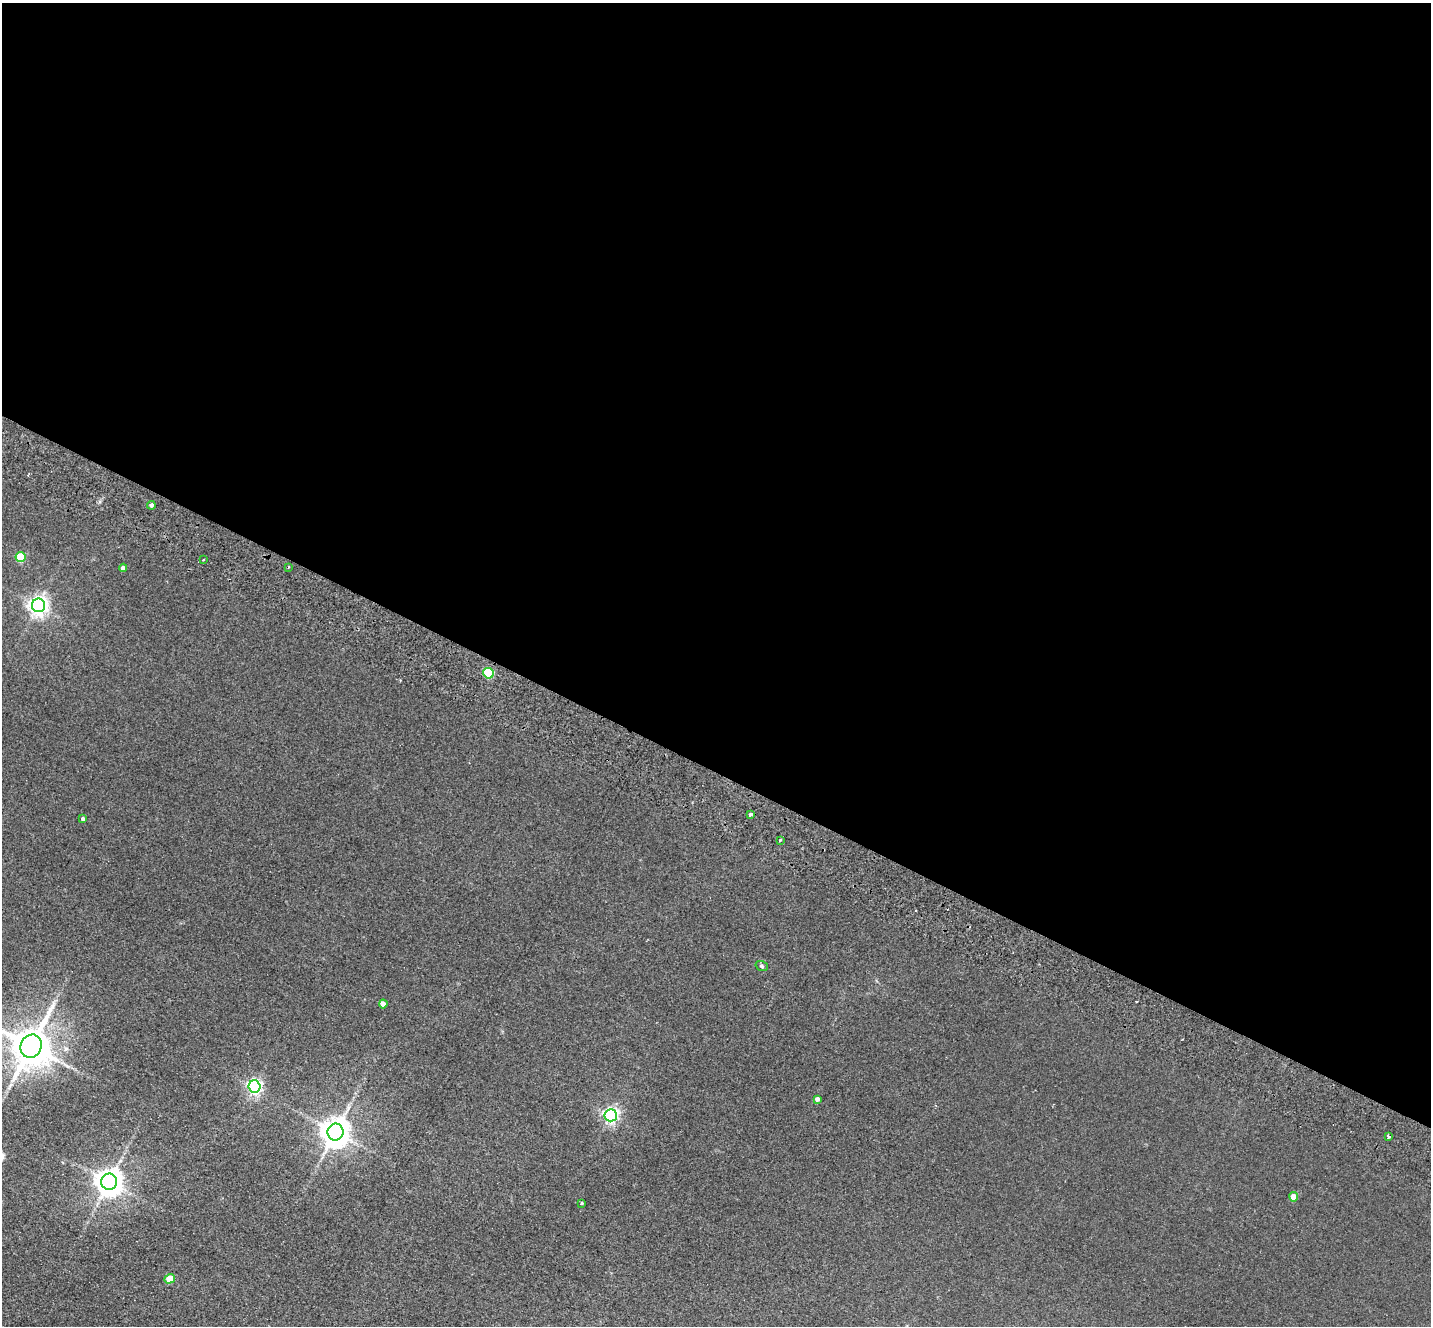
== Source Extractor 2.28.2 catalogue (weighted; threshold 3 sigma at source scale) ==
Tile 3 of 4 x 4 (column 3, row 1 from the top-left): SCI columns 2887-4315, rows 4307-5630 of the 5774 x 5829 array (HDU 1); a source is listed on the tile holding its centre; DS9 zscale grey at full resolution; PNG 1433 x 1328 px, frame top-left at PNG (2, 3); each listed source drawn as its Kron ellipse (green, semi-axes under 4 px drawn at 4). Shown black and unused: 58% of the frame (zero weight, under 2 of 3 exposures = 3% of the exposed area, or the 3 px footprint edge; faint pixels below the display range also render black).
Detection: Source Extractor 2.28.2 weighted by HDU 2 'WHT'; one run over the whole footprint, this tile lists its part. Background 0.088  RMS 0.012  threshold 0.0529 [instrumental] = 3 sigma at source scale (4.5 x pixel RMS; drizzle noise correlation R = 1.50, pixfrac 1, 0.05/0.05 arcsec/px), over >= 5 px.
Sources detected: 24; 2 cosmic-ray / hot-pixel residue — neither listed nor drawn; the other 22 listed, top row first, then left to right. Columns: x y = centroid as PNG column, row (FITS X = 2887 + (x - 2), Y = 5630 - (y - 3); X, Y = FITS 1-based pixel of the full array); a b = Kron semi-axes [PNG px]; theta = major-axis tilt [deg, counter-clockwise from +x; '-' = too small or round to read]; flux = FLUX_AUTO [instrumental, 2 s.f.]
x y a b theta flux
151 505 4 4 - 2.9
21 557 5 5 - 40
203 560 3 2 - 0.97
288 567 3 2 - 1.4
123 568 4 4 - 4.2
38 605 6 6 - 610
488 673 5 5 - 73
751 815 3 3 - 4.5
83 819 4 4 - 3.6
780 840 3 3 - 10
762 966 6 4 -19 2.1
383 1004 4 4 - 8.7
31 1046 12 10 66 3600
254 1087 6 6 - 330
817 1099 4 4 - 3.9
611 1115 6 6 - 330
336 1132 8 8 - 1600
1389 1136 3 3 - 3.1
109 1182 8 8 - 1300
1294 1197 4 4 - 13
582 1203 3 3 - 1.3
170 1279 5 4 - 19
Isophote crosses this tile's border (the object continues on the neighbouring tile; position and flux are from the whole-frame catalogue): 1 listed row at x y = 31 1046